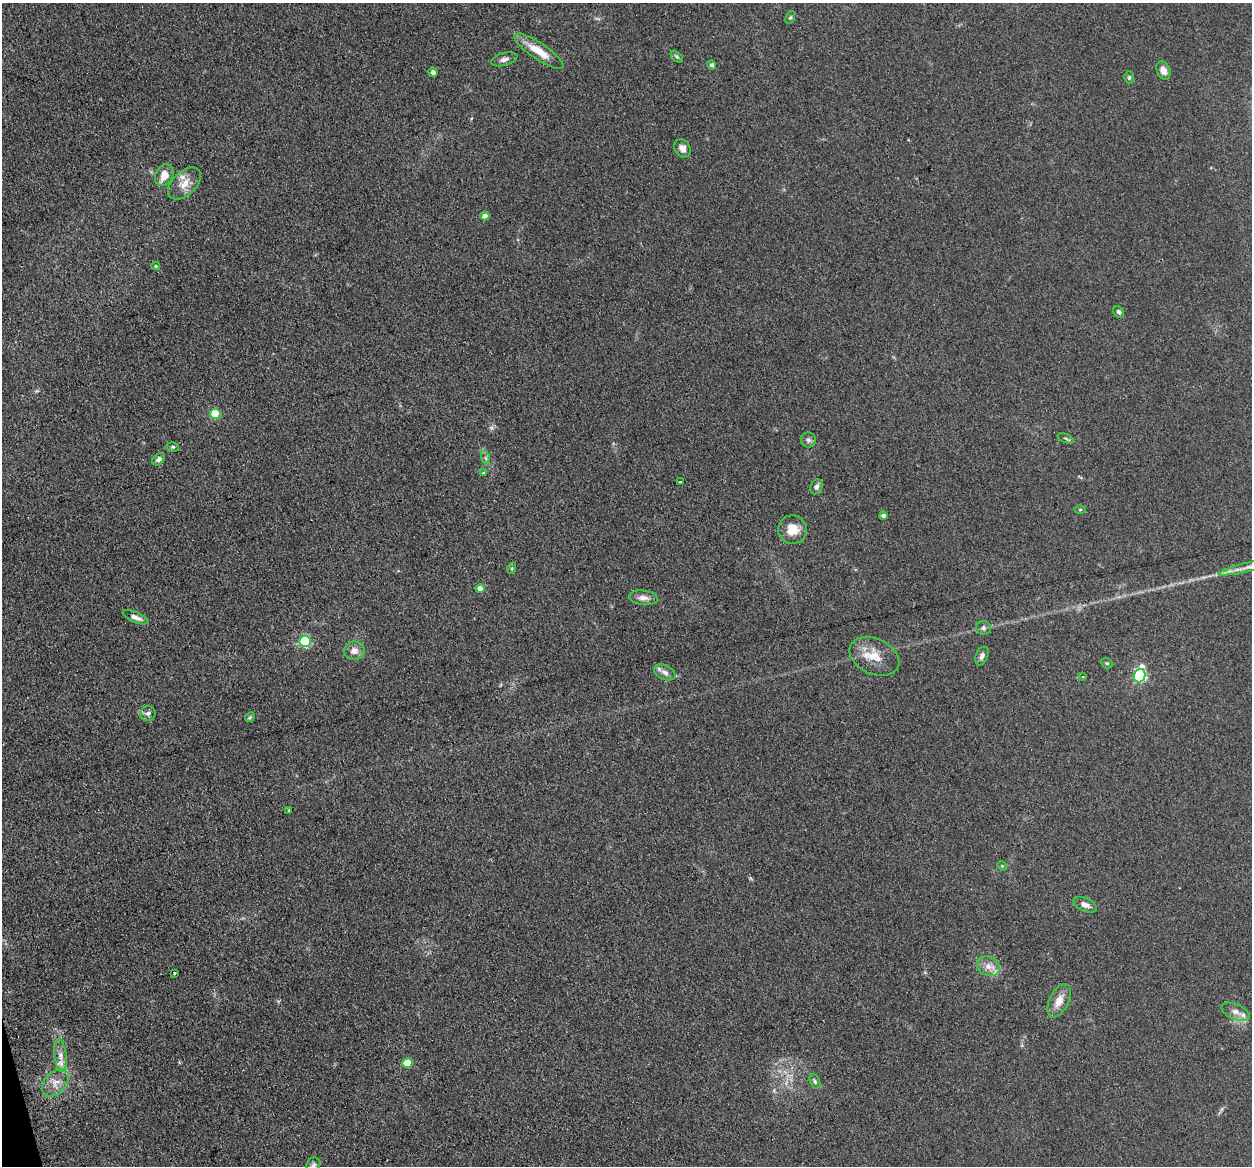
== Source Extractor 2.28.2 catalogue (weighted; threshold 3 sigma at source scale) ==
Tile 7 of 4 x 4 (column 3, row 2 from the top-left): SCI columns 2600-3849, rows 2605-3768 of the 5198 x 5093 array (HDU 1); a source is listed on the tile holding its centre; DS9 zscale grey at full resolution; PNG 1254 x 1168 px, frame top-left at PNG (2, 3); each listed source drawn as its Kron ellipse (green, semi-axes under 4 px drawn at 4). Shown black and unused: <1% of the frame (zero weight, under 3 of 4 exposures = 7% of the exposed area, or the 3 px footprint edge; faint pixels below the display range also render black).
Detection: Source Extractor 2.28.2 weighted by HDU 2 'WHT'; one run over the whole footprint, this tile lists its part. Background 0.106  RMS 0.0078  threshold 0.0353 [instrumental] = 3 sigma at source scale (4.5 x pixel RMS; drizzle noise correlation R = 1.50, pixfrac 1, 0.05/0.05 arcsec/px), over >= 5 px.
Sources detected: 57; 3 inside a brighter listed object's ellipse — not listed separately; the other 54 listed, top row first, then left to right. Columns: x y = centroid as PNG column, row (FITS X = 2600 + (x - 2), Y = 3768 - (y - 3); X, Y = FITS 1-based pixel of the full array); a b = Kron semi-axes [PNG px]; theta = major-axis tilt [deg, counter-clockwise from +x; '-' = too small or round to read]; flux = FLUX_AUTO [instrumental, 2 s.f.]
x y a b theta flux
790 17 7 4 69 1.2
539 51 29 8 -34 16
677 57 7 4 -41 1.3
504 59 13 6 15 3.6
712 65 5 4 - 1.7
1163 70 9 6 -67 5.2
433 72 5 4 - 2.6
1129 77 6 5 - 1.3
682 148 9 7 -55 4.5
164 175 11 8 65 9.3
185 184 20 11 43 10
485 216 4 4 - 5.6
156 266 4 3 - 0.93
1119 312 6 5 - 2
215 414 5 5 - 41
1066 438 8 3 -22 1.2
808 440 7 7 - 2.3
173 447 6 4 -15 1.2
486 458 7 4 -71 1.6
159 459 7 5 41 2.8
483 473 4 4 - 0.75
680 482 3 2 - 1.8
816 487 8 6 65 2.5
1080 510 5 4 - 0.84
883 516 4 4 - 2
793 529 14 14 - 13
1250 567 32 4 13 9.5
512 568 5 3 - 1
480 588 4 4 - 5.1
643 598 14 7 -5 5
135 617 13 5 -22 4.6
983 628 7 7 - 2.2
305 641 5 5 - 74
354 651 10 9 - 5.5
874 656 26 18 -25 17
982 656 10 6 68 3
1107 663 6 5 - 1.1
665 672 11 7 -26 3.8
1139 676 7 5 73 140
1083 677 3 2 - 0.81
148 713 7 7 - 2.6
250 717 5 4 - 1.1
289 810 3 3 - 0.72
1002 866 5 4 - 0.75
1085 905 12 6 -24 4.2
988 966 12 9 -20 6.3
175 973 3 3 - 1.9
1059 1001 18 9 64 9.6
1235 1012 15 7 -23 5.3
60 1056 16 6 -83 5.3
407 1063 5 5 - 25
815 1081 7 5 -64 1.6
55 1083 16 10 47 8.7
313 1165 7 6 - 2
Isophote crosses this tile's border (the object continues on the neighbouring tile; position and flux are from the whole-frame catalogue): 1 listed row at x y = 1250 567